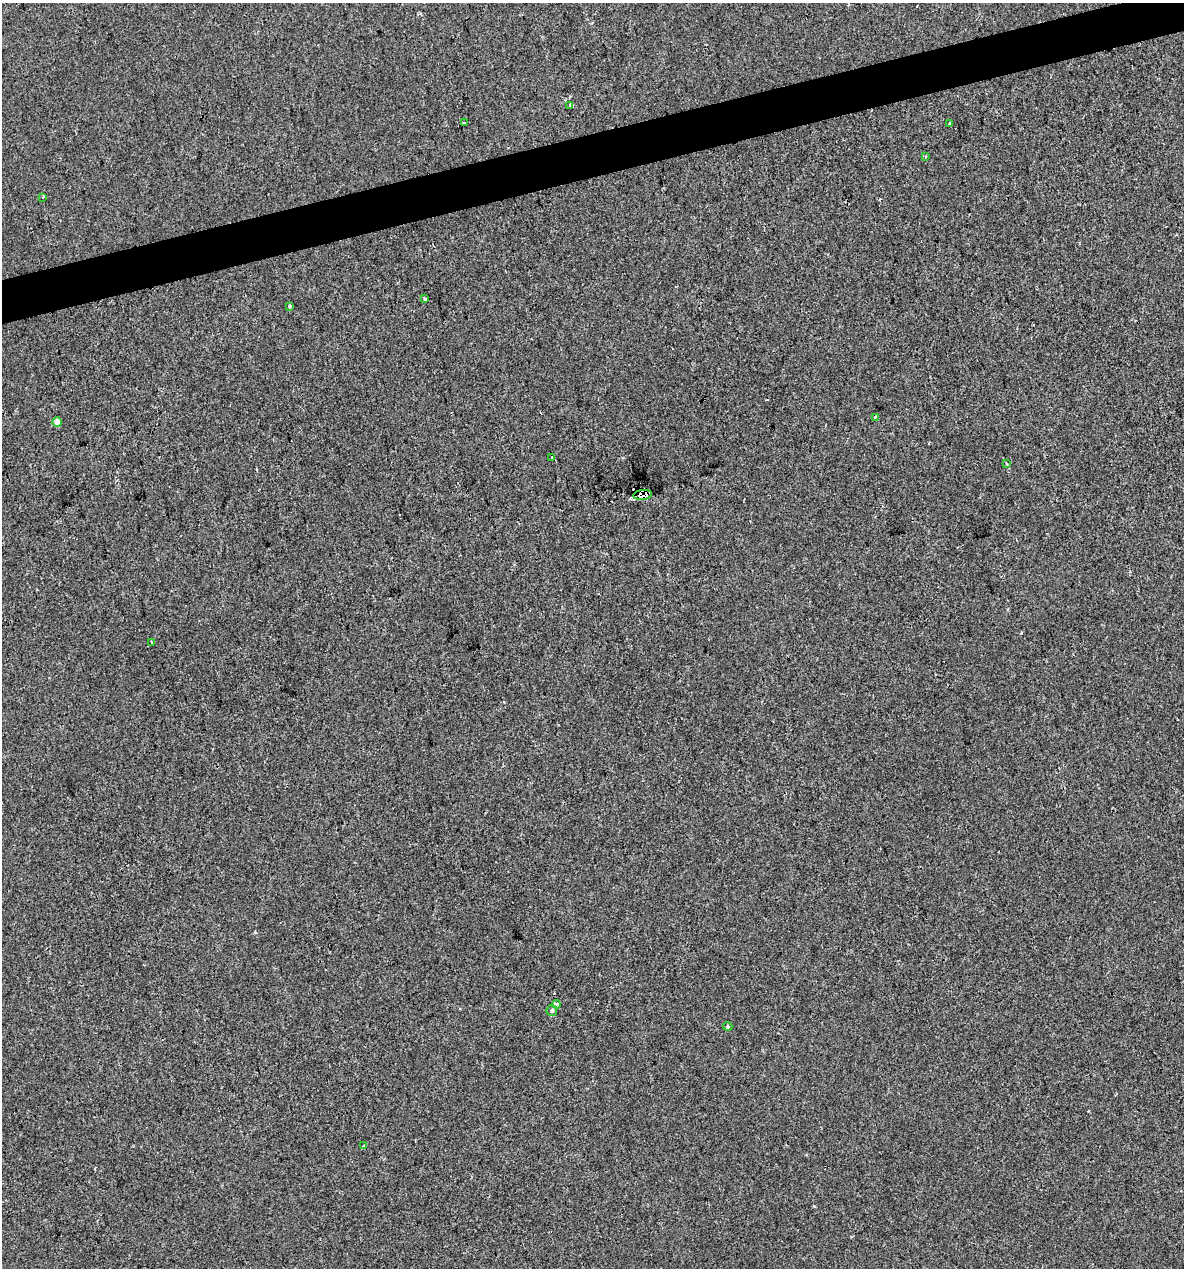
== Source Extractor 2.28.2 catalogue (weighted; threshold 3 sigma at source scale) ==
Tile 10 of 4 x 4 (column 2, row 3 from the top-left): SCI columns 1222-2403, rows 1267-2532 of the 4854 x 5064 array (HDU 1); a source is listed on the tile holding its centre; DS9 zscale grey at full resolution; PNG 1186 x 1270 px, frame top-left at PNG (2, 3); each listed source drawn as its Kron ellipse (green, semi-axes under 4 px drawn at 4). Shown black and unused: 3% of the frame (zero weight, under 2 of 3 exposures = <1% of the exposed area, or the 3 px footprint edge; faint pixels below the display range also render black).
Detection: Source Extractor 2.28.2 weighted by HDU 2 'WHT'; one run over the whole footprint, this tile lists its part. Background -3.12e-04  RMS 0.0042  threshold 0.0188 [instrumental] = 3 sigma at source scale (4.5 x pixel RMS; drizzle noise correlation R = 1.50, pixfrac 1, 0.0396/0.0396 arcsec/px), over >= 5 px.
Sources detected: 20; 3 cosmic-ray / hot-pixel residue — neither listed nor drawn; the other 17 listed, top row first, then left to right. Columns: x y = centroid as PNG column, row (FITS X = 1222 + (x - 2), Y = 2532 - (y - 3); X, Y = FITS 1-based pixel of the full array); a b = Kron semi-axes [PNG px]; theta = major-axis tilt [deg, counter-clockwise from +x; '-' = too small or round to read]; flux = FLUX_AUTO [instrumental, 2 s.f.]
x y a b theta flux
570 106 3 3 - 0.77
464 122 3 3 - 2.1
949 123 3 3 - 1.7
926 156 4 4 - 0.48
42 198 3 3 - 1.1
425 299 3 3 - 0.51
289 306 4 3 - 0.43
875 417 4 3 - 0.75
57 422 5 5 - 3.6
552 457 3 3 - 0.75
1006 463 3 3 - 0.58
643 495 9 5 8 2600
151 642 3 2 - 0.45
556 1004 4 3 - 1.9
552 1010 5 5 - 0.87
728 1026 5 4 - 0.57
363 1146 3 3 - 0.58
Overlapping masked pixels (flux is a lower limit): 1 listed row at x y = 643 495